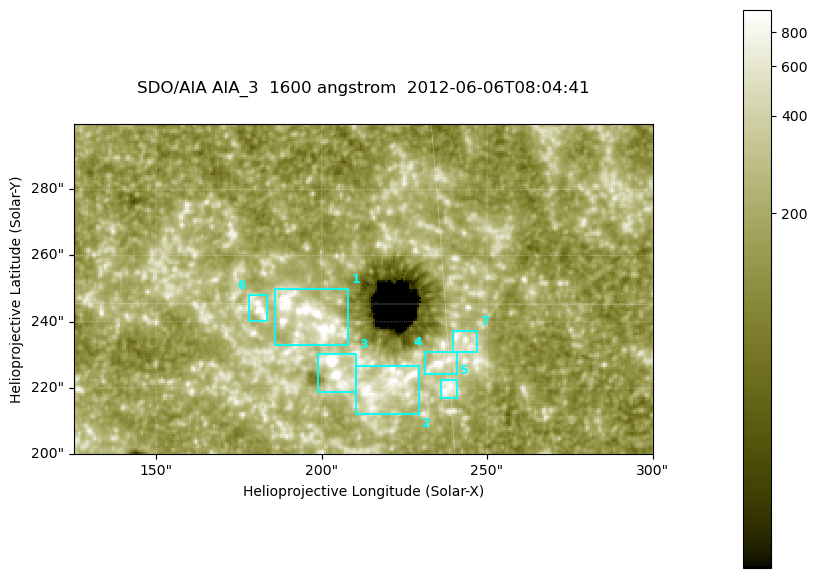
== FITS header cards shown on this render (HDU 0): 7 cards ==
TELESCOP= 'SDO/AIA '
INSTRUME= 'AIA_3   '
WAVELNTH=                 1600
WAVEUNIT= 'angstrom'
DATE-OBS= '2012-06-06T08:04:41.12'
CTYPE1  = 'HPLN-TAN'
CTYPE2  = 'HPLT-TAN'

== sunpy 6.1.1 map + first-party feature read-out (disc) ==
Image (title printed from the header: SDO/AIA AIA_3  1600 angstrom  2012-06-06T08:04:41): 287 x 164 px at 0.609 arcsec/px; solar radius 946 arcsec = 1552 px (partial field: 0.6% of the solar disc is inside the frame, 100% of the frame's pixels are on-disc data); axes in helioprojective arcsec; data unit not stated in the header (colour bar unlabelled)
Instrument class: DISC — disc imager (sunpy class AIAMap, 1600 A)
Bright regions (active regions / flare kernels): reference = the on-disc median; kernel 3 px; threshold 5 sigma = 343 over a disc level ~185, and >= 1.15x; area >= 47 px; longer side >= 3 px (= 1.8 arcsec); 7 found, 7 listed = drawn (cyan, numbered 1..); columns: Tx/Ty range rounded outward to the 2 arcsec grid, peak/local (2 s.f.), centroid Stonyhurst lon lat
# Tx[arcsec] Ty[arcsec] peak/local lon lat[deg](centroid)
1 186..208 232..250 6.7 +12 +15
2 210..230 212..228 5 +14 +13
3 198..212 218..232 13 +13 +14
4 230..242 224..232 5.8 +15 +14
5 236..242 216..224 5.4 +15 +13
6 178..184 240..248 5.6 +11 +15
7 238..248 230..238 4.3 +15 +14